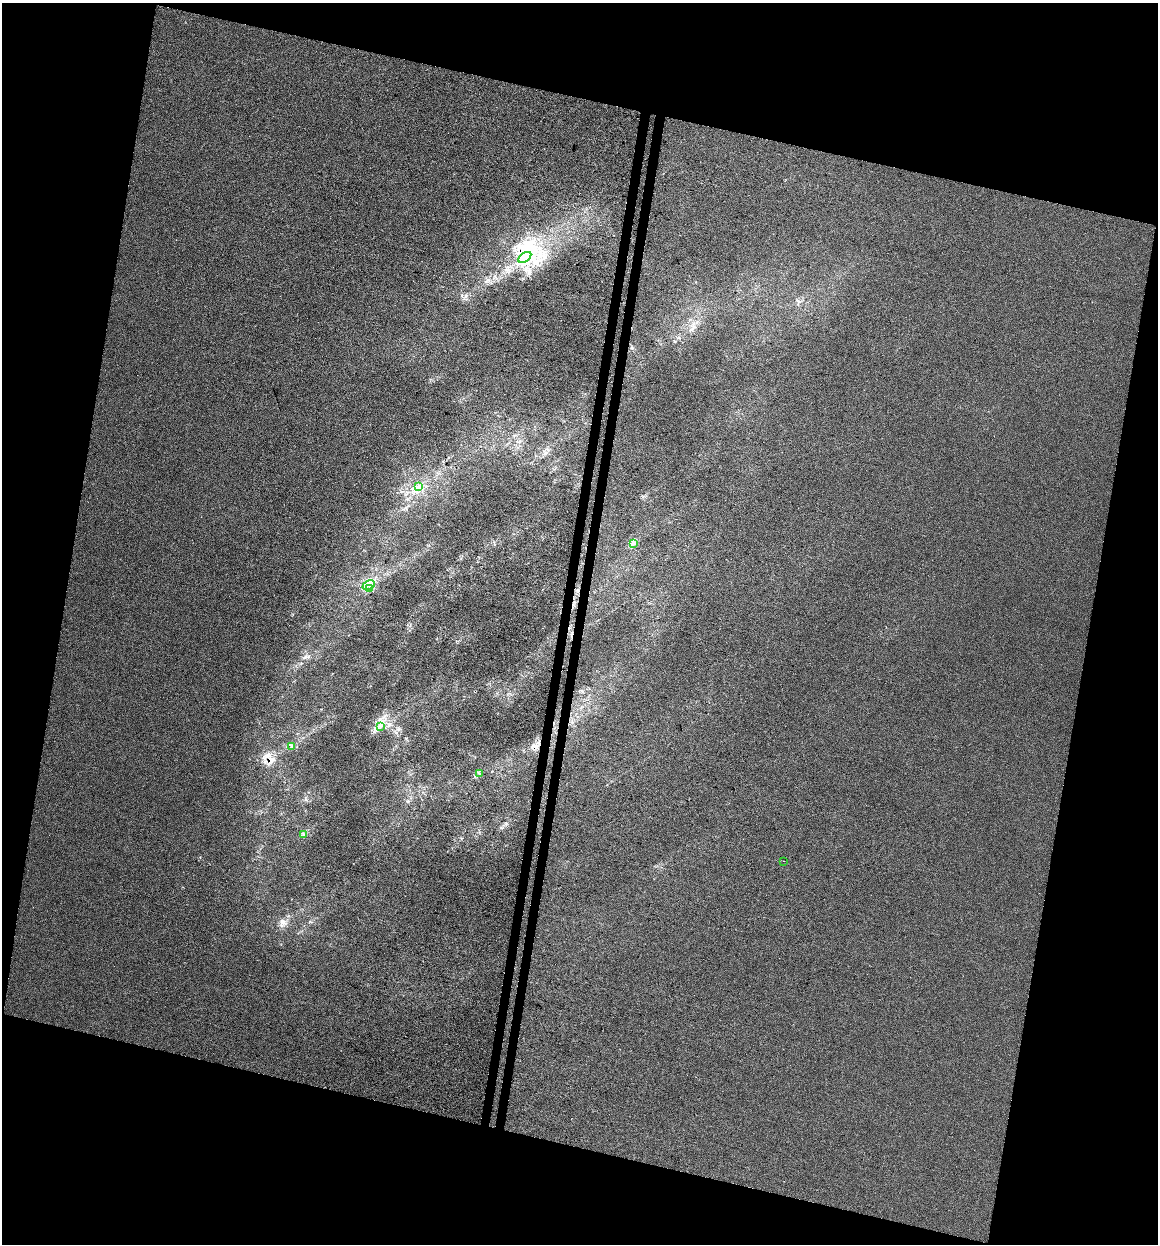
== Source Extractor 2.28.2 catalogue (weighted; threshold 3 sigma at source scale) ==
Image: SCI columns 341-4962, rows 14-4980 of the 5242 x 5002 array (HDU 1 of 3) = the unmasked area's bounding box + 8 px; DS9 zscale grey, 4 x 4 block average (1 PNG px = mean of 4 x 4 image px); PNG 1160 x 1246 px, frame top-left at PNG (2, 3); each listed source drawn as its Kron ellipse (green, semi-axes under 4 px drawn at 4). Shown black and unused: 29% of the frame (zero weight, under 3 of 4 exposures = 5% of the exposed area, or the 3 px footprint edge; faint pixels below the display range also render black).
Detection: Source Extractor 2.28.2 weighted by HDU 2 'WHT'. Background 0.00138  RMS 0.0048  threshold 0.0215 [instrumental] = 3 sigma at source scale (4.5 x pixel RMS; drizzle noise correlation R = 1.50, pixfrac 1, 0.0396/0.0396 arcsec/px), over >= 5 px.
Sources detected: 15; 2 inside a brighter object's white glare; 2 cosmic-ray / hot-pixel residue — neither listed nor drawn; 1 inside a brighter listed object's ellipse — not listed separately; the other 10 listed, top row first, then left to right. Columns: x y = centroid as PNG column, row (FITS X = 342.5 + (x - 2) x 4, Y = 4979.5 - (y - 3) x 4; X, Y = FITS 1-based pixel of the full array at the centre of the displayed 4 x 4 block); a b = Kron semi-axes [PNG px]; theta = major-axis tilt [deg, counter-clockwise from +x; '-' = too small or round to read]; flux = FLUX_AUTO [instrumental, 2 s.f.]
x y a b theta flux
525 257 7 4 34 22
418 486 3 2 - 2.8
634 543 3 2 - 3
369 585 6 3 26 11
369 588 3 2 - 3.1
381 726 2 2 - 2
291 746 2 2 - 1.7
480 773 2 2 - 1
303 835 2 2 - 2.2
783 861 2 2 - 0.56
Overlapping masked pixels (flux is a lower limit): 1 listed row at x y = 369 588
Diffuse or blended objects may show on this block-average render without a row.